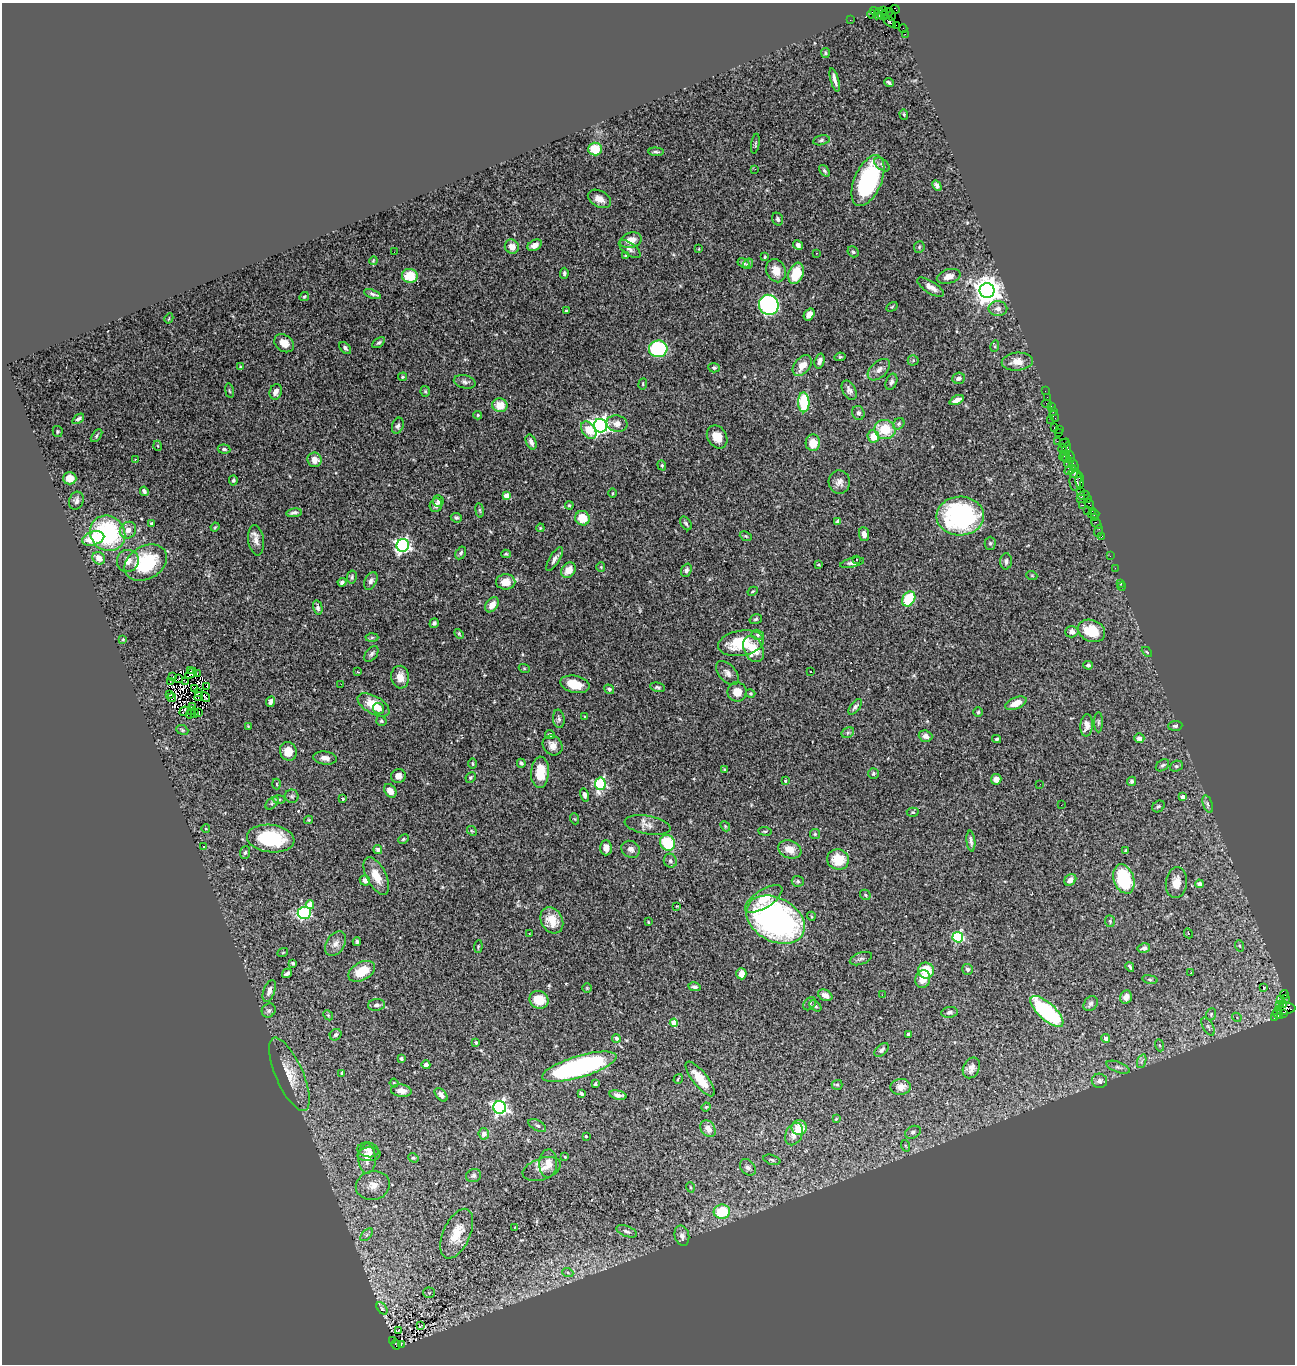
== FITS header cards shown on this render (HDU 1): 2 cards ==
NAXIS1  =                 1293
NAXIS2  =                 1362

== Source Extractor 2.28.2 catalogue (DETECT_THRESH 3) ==
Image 1293 x 1362 px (HDU 1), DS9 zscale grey, 1 PNG px = 1 image px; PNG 1297 x 1366 px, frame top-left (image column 1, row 1362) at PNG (2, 3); each listed source drawn as its Kron ellipse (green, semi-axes under 4 px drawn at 4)
Background 1.93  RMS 0.07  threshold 0.209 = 3 sigma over >= 5 px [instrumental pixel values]
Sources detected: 437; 2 with non-positive FLUX_AUTO (blend fragments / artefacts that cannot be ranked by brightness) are neither listed nor drawn; the other 435 listed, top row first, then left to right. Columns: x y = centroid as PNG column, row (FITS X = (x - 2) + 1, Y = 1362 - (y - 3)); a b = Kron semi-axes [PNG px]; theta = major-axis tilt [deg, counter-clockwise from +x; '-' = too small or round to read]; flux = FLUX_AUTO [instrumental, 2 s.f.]
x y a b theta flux
895 9 5 4 - 35
883 10 3 2 - 19
874 11 4 3 - 86
887 13 7 4 37 380
871 14 4 3 - 86
878 14 6 3 59 250
883 16 5 4 - 420
892 16 5 3 - 97
850 20 2 2 - 23
889 21 8 4 -47 460
896 25 2 2 - 45
903 29 4 2 - 64
905 34 3 2 - 21
825 53 5 4 - 6
835 80 12 3 -74 19
889 83 5 3 - 8.7
904 114 5 4 - 6.2
821 140 8 5 12 10
755 144 10 3 80 5.4
595 149 7 6 - 110
656 152 7 3 -3 8.7
882 164 9 5 -38 13
755 169 2 2 - 40
824 171 7 4 -52 9
868 180 27 13 67 470
937 186 5 4 - 14
599 199 12 8 -28 36
778 219 7 5 -69 13
631 240 11 7 17 39
535 245 8 5 29 21
798 245 5 4 - 15
512 247 7 6 - 40
919 247 6 5 - 8
630 249 13 6 -36 16
698 249 4 3 - 5.4
394 252 2 2 - 2
853 252 6 5 - 9.1
816 253 2 2 - 2.4
625 256 4 3 - 4.9
765 257 4 3 - 4.4
373 261 4 3 - 4.5
744 263 6 4 -29 9.4
748 264 6 4 56 9
776 271 12 9 -67 52
564 273 5 4 - 9.9
796 273 11 7 69 140
410 276 8 7 - 110
949 276 12 7 16 33
931 287 15 6 -32 35
987 291 7 7 - 5400
372 294 9 4 -21 12
304 296 5 4 - 4.4
769 305 10 9 - 810
892 307 6 4 30 4.7
998 309 9 7 0 26
566 311 3 3 - 6.7
809 314 6 5 - 31
169 318 5 3 - 4.7
284 343 10 8 -38 46
379 343 7 4 36 9.1
995 346 6 3 73 4.4
345 348 7 4 -49 11
658 349 9 8 - 390
840 357 5 4 - 7
913 360 5 5 - 6.3
820 361 7 4 75 21
1017 362 15 9 4 46
802 365 12 7 51 54
240 367 4 4 - 5.4
714 368 5 5 - 9.2
879 370 13 8 43 28
403 377 4 3 - 5.8
958 378 6 5 - 17
465 382 11 6 -13 16
891 382 8 5 70 15
643 384 6 3 83 4.3
849 390 10 6 -60 19
229 391 7 3 -80 5.9
425 391 5 4 - 6
1045 391 2 2 - 36
276 392 8 6 73 22
1047 397 2 2 - 39
957 400 7 4 26 26
804 402 10 5 -89 190
1047 403 5 2 - 170
500 405 7 7 - 71
1051 407 3 2 - 64
1053 411 3 2 - 81
858 413 7 6 - 13
478 415 4 3 - 6.5
1054 416 5 3 - 120
78 419 7 4 36 10
1051 420 2 2 - 23
617 424 10 8 -14 35
899 424 6 5 - 8.5
398 426 8 5 69 12
600 426 7 6 - 2000
1054 428 4 3 - 120
1060 429 4 2 - 60
589 430 10 6 -55 97
885 430 10 9 - 130
58 431 5 5 - 5.6
1059 433 3 2 - 38
97 436 7 4 51 8.1
873 436 6 6 - 57
717 437 12 9 -58 60
1057 441 2 2 - 84
531 442 8 5 -65 20
813 443 8 7 - 65
1064 443 6 3 30 70
158 446 5 3 - 3.9
224 449 6 4 -7 11
1063 449 5 4 - 210
1066 451 9 3 75 440
1065 455 6 3 43 170
1070 457 6 3 -72 210
1067 458 3 3 - 46
135 459 3 2 - 6.8
314 460 7 7 - 37
1069 464 4 2 - 98
662 465 5 4 - 6.4
1074 465 7 2 -64 240
1070 470 6 4 31 660
1075 473 6 3 -18 200
70 478 7 6 - 52
233 480 5 4 - 7.6
1075 480 11 6 86 360
1080 481 8 3 -87 340
839 482 11 10 - 30
144 491 5 4 - 13
1081 491 3 2 - 73
613 493 4 3 - 4.1
506 496 4 4 - 56
1084 496 6 3 20 180
1087 498 3 2 - 80
1080 499 4 2 - 110
76 501 9 7 72 17
438 501 5 5 - 11
1089 504 5 3 - 110
436 505 7 6 - 24
569 505 4 3 - 5.4
1082 505 3 2 - 150
480 510 7 4 -82 7.4
1088 511 3 2 - 130
1092 511 2 2 - 100
294 513 8 4 8 13
1093 514 6 3 5 90
960 516 24 19 1 770
456 518 5 4 - 9.4
582 518 7 7 - 97
1095 518 3 2 - 71
838 521 4 4 - 14
152 523 4 3 - 8.8
686 523 7 5 -55 9.7
1096 523 7 3 -54 170
215 527 4 3 - 4.7
540 528 4 3 - 3.6
128 530 9 7 48 33
1098 531 6 2 70 34
108 533 18 17 - 540
864 534 7 5 -82 26
746 536 6 4 -22 6.7
1102 537 4 2 - 60
93 539 11 6 18 130
256 540 15 8 -81 33
990 543 6 5 - 8.9
403 545 6 6 - 1200
461 553 7 4 61 10
506 554 5 4 - 5.9
1110 556 2 2 - 17
99 558 7 6 - 41
555 559 13 5 58 20
856 560 3 2 - 12
128 561 11 11 - 42
1006 561 8 6 87 14
146 563 22 16 31 300
852 563 12 4 13 16
818 565 3 2 - 4.4
601 567 5 4 - 5.3
1115 568 2 2 - 54
569 570 8 6 52 53
686 570 7 5 71 13
1032 576 5 3 - 4
352 577 6 5 - 8.3
371 581 9 6 62 18
342 582 4 4 - 12
506 582 9 7 0 60
1120 584 3 2 - 3.6
1122 586 4 2 - 3.7
753 591 5 3 - 4.3
909 599 8 6 59 190
492 605 8 5 55 38
318 608 7 4 -78 13
756 619 6 4 18 8.2
434 623 5 4 - 9.2
1092 631 14 10 -23 140
1072 632 6 5 - 22
459 634 6 3 -46 5
758 635 6 5 - 9.5
372 637 6 4 2 7.9
123 639 3 3 - 5
741 643 23 12 9 170
753 649 14 9 -65 99
1147 652 6 3 -44 4.7
371 654 9 5 51 12
1088 665 5 4 - 11
524 668 5 3 - 4.3
190 671 2 2 - 0.19
810 671 2 2 - 4.3
358 672 3 2 - 3.2
197 673 3 2 - 7.1
727 673 14 8 -48 25
191 674 7 2 41 4.7
172 677 3 2 - 7.1
400 677 11 9 -83 44
179 678 2 2 - 4
170 682 4 2 - 11
185 682 3 2 - 4.1
341 684 3 2 - 5.6
575 684 15 8 -12 86
207 687 3 2 - 4.8
658 687 8 4 -13 8.7
195 689 3 2 - 3.4
609 689 5 4 - 11
199 692 3 2 - 4.1
737 692 9 9 - 52
751 693 5 4 - 4.8
169 694 3 2 - 4
199 697 4 2 - 3.9
205 697 5 2 - 4.7
172 698 4 2 - 1.9
271 702 6 4 65 19
1016 703 11 5 22 52
374 705 17 8 -29 110
192 706 3 2 - 4.8
855 707 9 4 53 12
379 709 6 5 - 25
184 711 5 2 - 3.2
191 711 3 2 - 2.1
978 712 5 4 - 6.3
199 713 3 2 - 3.8
191 714 5 2 - 2.9
195 714 3 3 - 14
585 717 4 3 - 4.4
559 719 9 6 -83 12
381 721 5 4 - 7.1
1098 722 10 4 90 8.6
1087 725 11 6 85 33
248 726 4 3 - 3.9
1175 726 7 5 5 8.9
182 730 6 4 -23 6.8
848 733 6 5 - 8.9
550 735 5 4 - 9.2
925 736 7 5 -18 21
1139 738 5 4 - 18
997 739 4 3 - 6.8
552 745 10 9 - 33
288 751 9 8 - 67
325 758 12 6 -8 25
521 763 4 3 - 8.1
472 764 5 3 - 5
1162 765 7 5 38 9.8
1176 766 7 5 20 7.7
724 769 4 3 - 3.6
540 772 16 9 87 110
873 773 5 5 - 7.8
398 776 7 7 - 24
471 777 5 5 - 7.2
996 779 5 5 - 30
785 781 3 3 - 4.7
1131 781 5 4 - 8.9
277 784 5 3 - 4.1
600 784 6 5 - 540
1040 784 2 2 - 3
390 791 7 5 -54 35
584 795 7 4 -77 14
292 796 7 6 - 9.4
1182 797 3 3 - 22
343 799 3 2 - 6
279 800 6 4 2 8.1
272 803 8 4 45 9.2
1208 804 9 4 -71 12
1061 805 2 2 - 2.4
1158 806 7 5 37 8.6
913 812 6 4 -3 7
575 819 5 3 - 4.4
309 820 4 4 - 4.3
648 825 23 9 -10 35
725 826 5 4 - 6
206 829 4 2 - 2.8
472 831 5 4 - 5.2
765 831 7 3 -7 5.6
815 834 5 5 - 7.3
271 839 24 13 -6 320
403 839 5 3 - 6.4
971 841 10 4 -83 13
667 843 8 7 - 210
204 847 3 3 - 12
606 848 7 6 - 32
631 849 9 8 - 21
790 849 12 8 -21 56
378 850 5 4 - 13
1126 850 4 3 - 5.5
245 852 6 5 - 9.7
838 859 11 10 - 100
670 861 7 6 - 12
376 876 20 9 -63 77
1124 879 15 10 -70 350
365 880 5 5 - 23
1070 880 6 5 - 31
798 881 6 5 - 8.5
1176 883 16 10 83 59
1199 884 4 4 - 22
865 895 6 4 -47 7
764 899 21 9 33 86
310 905 4 4 - 70
677 906 3 2 - 3.3
304 913 6 6 - 530
811 916 5 3 - 4
552 920 14 10 -61 81
775 920 31 21 -28 1500
1110 921 6 5 - 7.3
648 922 3 2 - 3.9
529 933 3 2 - 7.8
1188 933 5 3 - 5.1
958 937 5 5 - 460
357 942 4 3 - 7.6
335 944 13 9 56 31
478 946 6 2 85 4.4
1240 946 6 3 -70 6
1144 948 6 5 - 16
283 952 5 3 - 4.5
861 959 11 6 19 14
293 963 4 3 - 6.6
1130 967 5 2 - 7.4
968 969 5 5 - 8.6
926 970 8 8 - 130
362 971 14 9 29 110
287 973 5 3 - 13
1191 973 3 2 - 5.9
741 974 5 5 - 29
923 979 9 7 78 47
1150 979 8 4 -9 7.3
694 987 6 4 -12 12
587 988 5 5 - 5.5
1264 988 4 2 - 4.1
269 991 11 5 70 24
1284 994 4 3 - 510
825 995 7 5 -25 31
882 995 3 2 - 6
1126 997 7 6 - 31
1285 998 3 3 - 35
1281 999 2 2 - 19
539 1000 10 8 -30 97
809 1004 7 5 49 11
1091 1004 8 6 51 13
1284 1004 3 3 - 620
376 1005 8 6 8 14
1279 1005 2 2 - 31
815 1006 7 4 -38 6.7
1285 1009 10 5 6 450
269 1010 7 6 - 12
1047 1011 21 8 -43 540
949 1012 8 5 9 13
1211 1014 6 5 - 7.1
1278 1014 5 4 - 190
1283 1014 3 3 - 120
328 1015 5 4 - 5.8
1237 1017 5 4 - 8.2
1274 1018 3 3 - 110
674 1023 4 4 - 120
1208 1027 10 5 -62 16
908 1034 3 3 - 5
336 1035 6 5 - 12
616 1038 4 4 - 9.1
1106 1039 4 4 - 29
476 1042 4 3 - 9.2
1159 1045 6 4 -70 7.1
881 1050 8 5 42 14
401 1058 3 3 - 15
1142 1061 7 4 70 13
426 1065 4 4 - 19
579 1067 38 10 17 830
1118 1067 12 5 -21 17
971 1068 11 8 64 34
341 1073 4 2 - 4
289 1074 39 13 -66 110
678 1079 5 2 - 5.1
700 1079 21 7 -51 78
1099 1081 8 7 - 22
394 1083 4 3 - 4.3
595 1084 3 3 - 6
837 1085 5 5 - 6.2
901 1087 10 8 9 38
401 1091 10 6 -8 33
581 1094 4 3 - 8.8
441 1095 8 5 -46 19
618 1095 9 4 -11 18
500 1107 6 6 - 1200
706 1107 4 4 - 4.6
836 1119 3 3 - 3.6
537 1125 9 5 -29 13
799 1128 8 7 - 100
708 1129 9 6 -53 36
913 1132 8 6 28 13
484 1134 5 5 - 26
794 1134 12 8 65 38
586 1136 3 3 - 5.7
906 1146 6 3 -70 5.5
368 1150 10 7 -10 30
369 1154 11 7 5 28
565 1157 4 3 - 5
413 1158 5 4 - 6.7
367 1159 15 8 -90 47
772 1160 8 4 -15 8.2
548 1163 14 9 87 43
748 1167 9 6 -48 21
542 1169 20 10 19 43
474 1176 7 6 - 12
373 1185 17 14 12 59
690 1187 5 3 - 4.3
722 1212 8 7 - 180
515 1228 4 2 - 3.8
627 1231 11 5 -21 13
457 1234 26 13 66 100
367 1235 7 4 46 11
682 1236 10 7 -76 22
568 1273 6 3 -19 6.7
429 1293 5 5 - 8.1
382 1308 7 4 -53 7.1
421 1326 3 2 - 2.5
398 1330 3 2 - 11
393 1340 3 2 - 35
401 1344 3 2 - 290
396 1345 5 4 - 260
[2 non-positive-flux detections neither listed nor drawn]